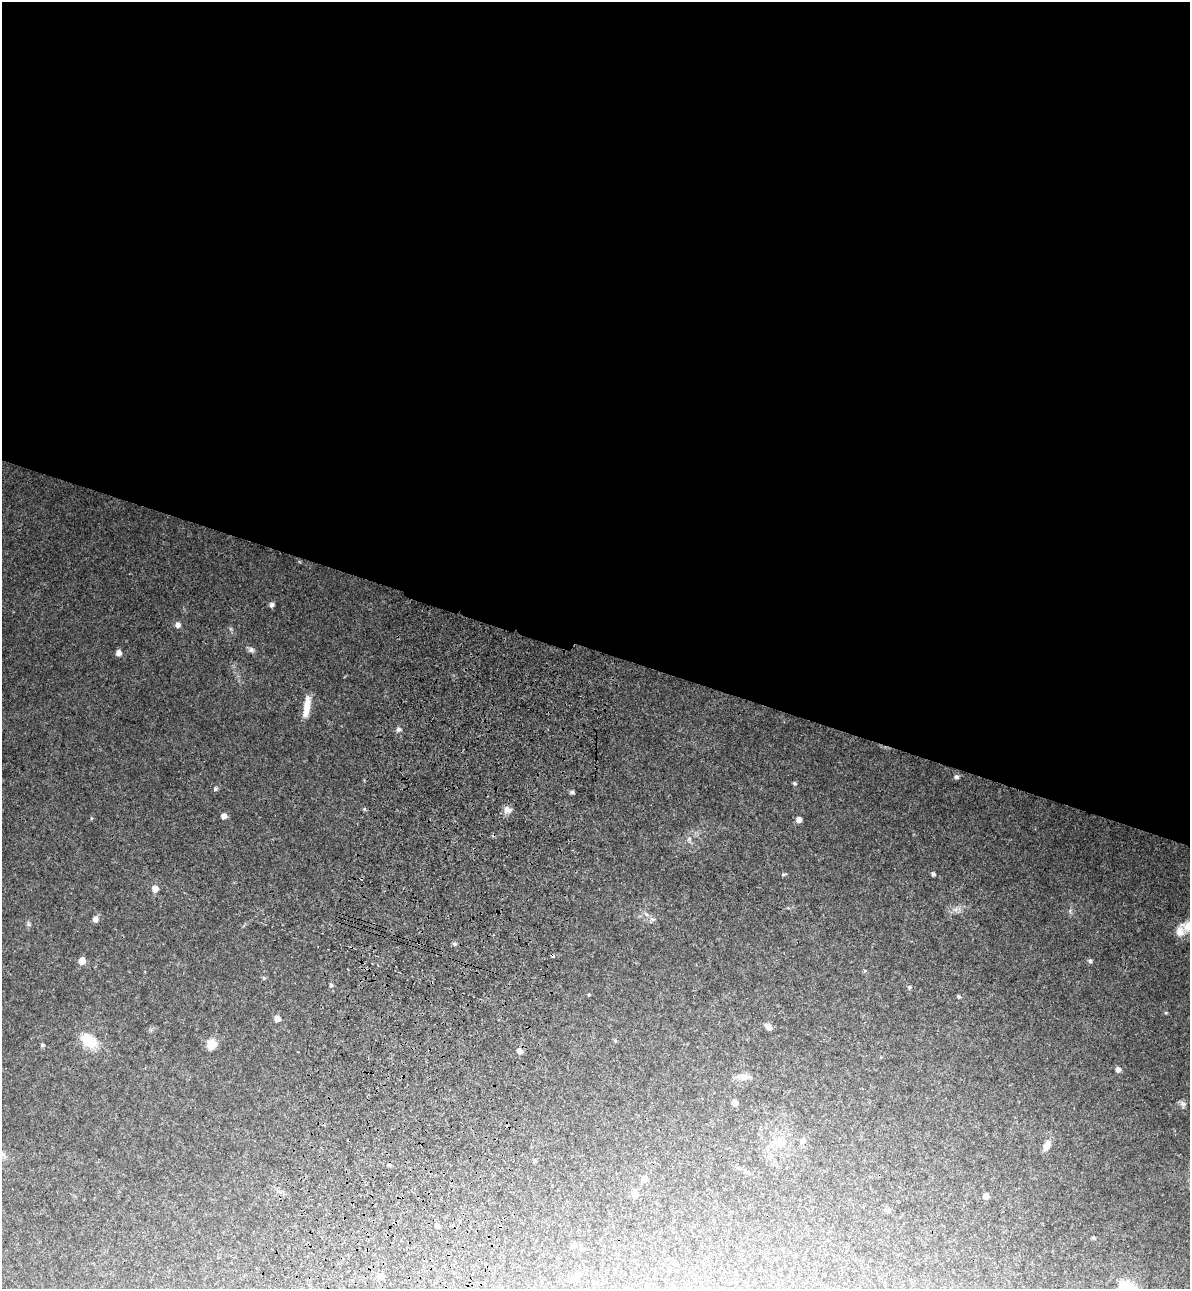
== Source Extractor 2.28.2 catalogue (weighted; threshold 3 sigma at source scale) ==
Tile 3 of 4 x 4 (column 3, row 1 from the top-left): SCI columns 2622-3809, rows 3907-5193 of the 5366 x 5236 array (HDU 1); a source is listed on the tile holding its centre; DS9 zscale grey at full resolution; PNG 1192 x 1291 px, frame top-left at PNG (2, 2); no overlay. Shown black and unused: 51% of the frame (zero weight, under 3 of 4 exposures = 6% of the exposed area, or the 3 px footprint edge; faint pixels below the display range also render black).
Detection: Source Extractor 2.28.2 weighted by HDU 2 'WHT'; one run over the whole footprint, this tile lists its part. Background 0.0497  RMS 0.0045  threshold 0.0203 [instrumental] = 3 sigma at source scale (4.5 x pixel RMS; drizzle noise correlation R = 1.50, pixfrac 1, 0.05/0.05 arcsec/px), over >= 5 px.
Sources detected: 58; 3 cosmic-ray / hot-pixel residue — not listed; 1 inside a brighter listed object's ellipse — not listed separately; the other 54 listed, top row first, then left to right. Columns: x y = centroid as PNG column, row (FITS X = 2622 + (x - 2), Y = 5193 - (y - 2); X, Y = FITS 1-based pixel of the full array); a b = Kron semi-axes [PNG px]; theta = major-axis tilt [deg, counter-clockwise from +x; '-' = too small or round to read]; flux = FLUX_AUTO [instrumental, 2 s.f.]
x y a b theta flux
272 605 6 5 - 1.6
178 625 6 6 - 2.1
251 650 9 7 -2 1.4
118 653 6 6 - 2.3
307 706 29 8 81 6.2
398 729 6 6 - 1.2
956 777 6 5 - 1
795 783 5 5 - 0.74
215 789 5 5 - 0.88
572 792 4 4 - 1.1
507 810 11 9 -6 2.7
224 816 6 5 - 2.6
91 818 5 3 - 0.46
799 819 5 5 - 2.6
689 839 7 4 46 0.97
784 874 9 3 9 0.53
933 874 4 4 - 1
155 888 6 6 - 3.5
955 909 9 6 20 1.9
95 919 7 6 - 2.4
652 919 8 7 - 1.5
28 924 7 4 -89 0.83
1188 926 21 17 25 8.5
454 944 5 5 - 0.95
82 961 6 6 - 4.9
1090 961 6 5 - 0.91
331 985 5 5 - 0.72
909 987 6 5 - 0.8
959 996 5 5 - 0.71
1166 1013 5 4 - 0.47
277 1018 6 6 - 2.8
768 1027 9 5 -37 2.4
89 1041 18 11 -35 12
615 1041 6 4 -20 0.5
211 1044 7 6 - 11
42 1045 5 4 - 0.79
520 1051 6 5 - 2.5
1118 1069 6 5 - 1.8
743 1077 19 8 0 3.7
735 1103 6 5 - 2.9
1183 1104 9 7 -61 1.5
803 1140 7 6 - 1.6
779 1142 13 10 -30 4.2
1046 1146 12 7 60 4
2 1154 9 7 -45 1.9
535 1160 6 4 89 0.58
644 1179 6 6 - 3.1
635 1194 8 8 - 2.8
986 1196 6 6 - 1.8
437 1226 5 4 - 1.4
1093 1238 4 4 - 0.65
573 1245 7 6 - 1.7
577 1274 7 6 - 1.6
381 1276 6 5 - 3.1
Isophote crosses this tile's border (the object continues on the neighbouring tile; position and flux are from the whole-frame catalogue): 2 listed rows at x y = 1188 926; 2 1154